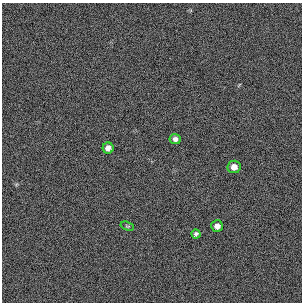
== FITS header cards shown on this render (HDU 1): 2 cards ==
NAXIS1  =                  300 / length of original image axis
NAXIS2  =                  300 / length of original image axis

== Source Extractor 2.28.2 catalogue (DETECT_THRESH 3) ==
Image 300 x 300 px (HDU 1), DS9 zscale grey, 1 PNG px = 1 image px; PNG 304 x 304 px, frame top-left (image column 1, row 300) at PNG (2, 3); each listed source drawn as its Kron ellipse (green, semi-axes under 4 px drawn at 4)
Background 386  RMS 66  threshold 199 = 3 sigma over >= 5 px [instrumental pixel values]
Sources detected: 6; all 6 listed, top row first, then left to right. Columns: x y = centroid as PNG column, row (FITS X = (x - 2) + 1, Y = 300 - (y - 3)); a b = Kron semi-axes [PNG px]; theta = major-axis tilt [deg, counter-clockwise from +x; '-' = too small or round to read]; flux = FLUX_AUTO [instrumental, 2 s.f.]
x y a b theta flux
175 139 5 5 - 16000
108 148 5 5 - 25000
234 167 6 6 - 27000
127 226 7 4 -18 5000
217 226 6 5 - 25000
196 234 4 4 - 11000